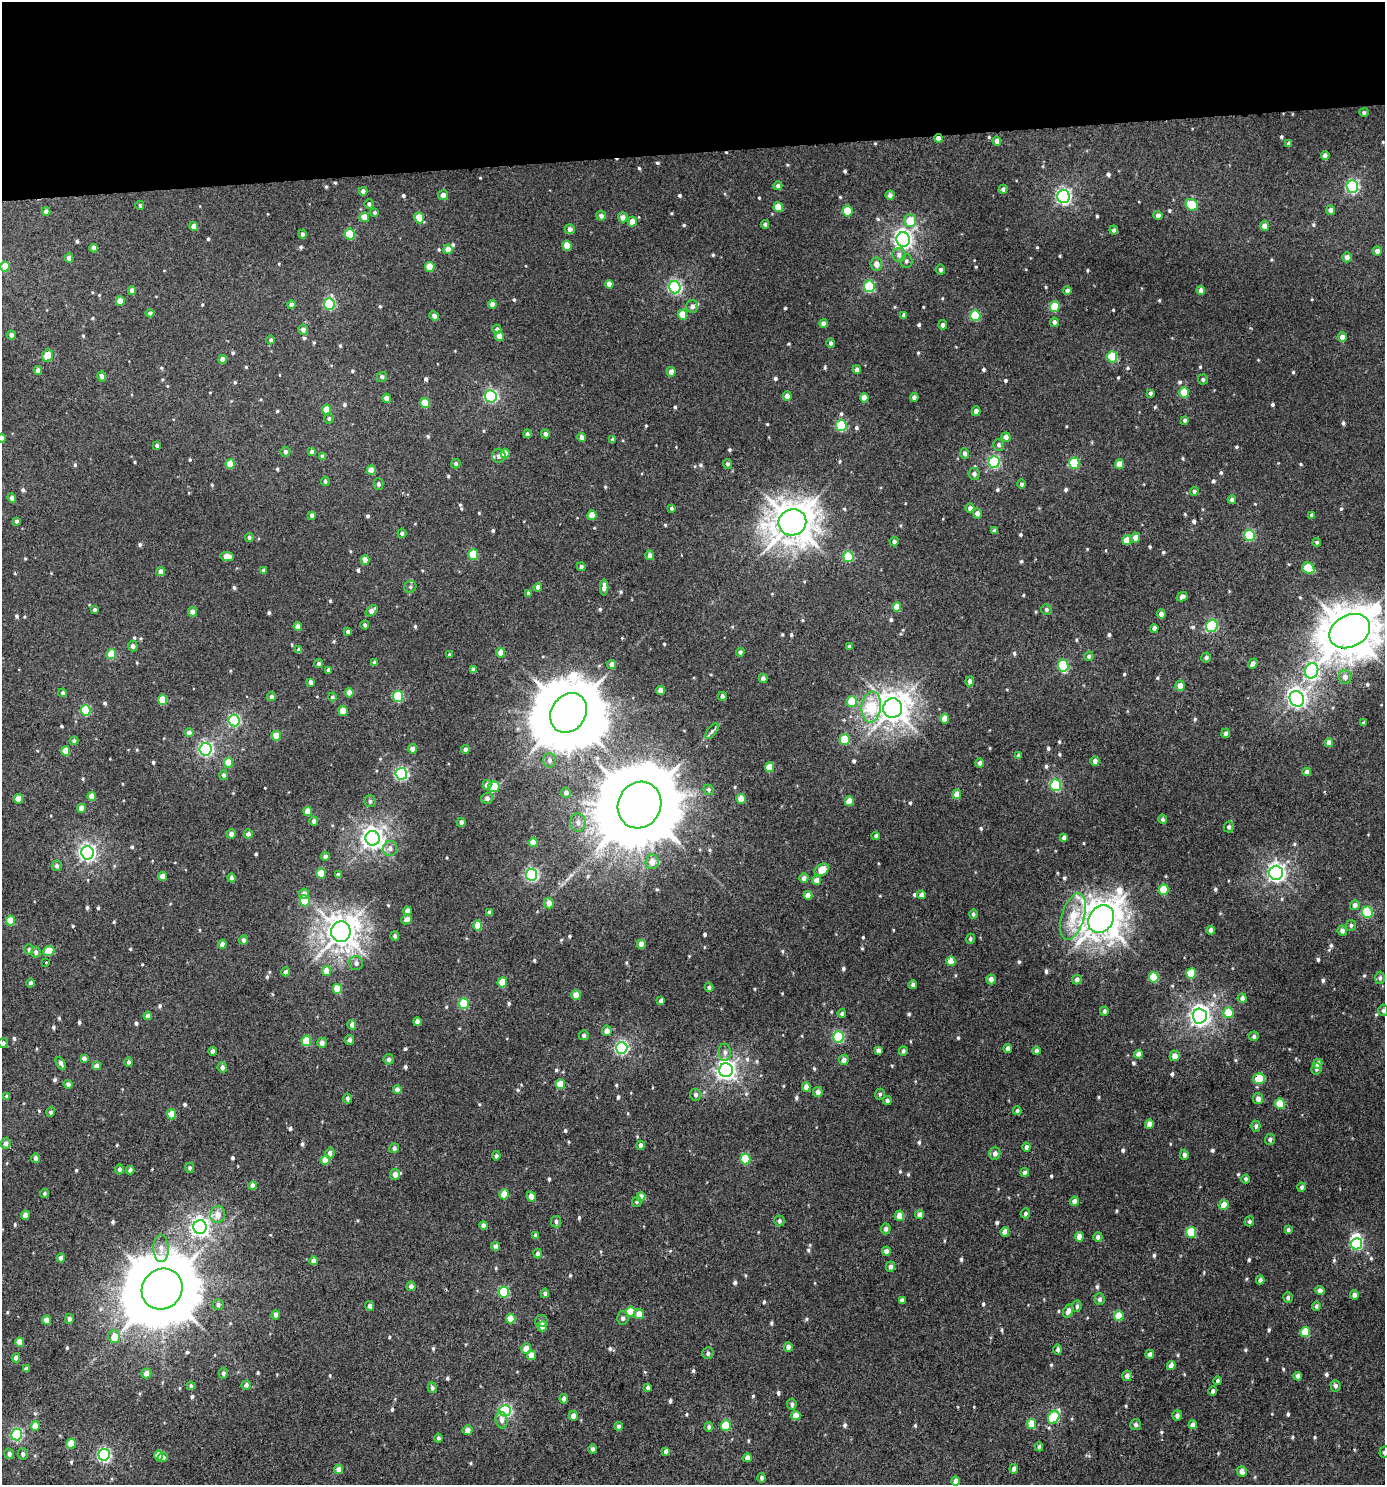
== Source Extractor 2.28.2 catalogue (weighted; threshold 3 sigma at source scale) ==
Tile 2 of 3 x 3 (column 2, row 1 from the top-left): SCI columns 1389-2771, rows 2971-4453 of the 4199 x 4457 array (HDU 1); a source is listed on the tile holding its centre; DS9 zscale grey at full resolution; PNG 1387 x 1487 px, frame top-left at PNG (2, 2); each listed source drawn as its Kron ellipse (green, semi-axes under 4 px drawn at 4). Shown black and unused: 10% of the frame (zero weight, under 3 of 4 exposures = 1% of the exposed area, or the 3 px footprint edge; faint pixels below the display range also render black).
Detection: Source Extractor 2.28.2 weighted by HDU 2 'WHT'; one run over the whole footprint, this tile lists its part. Background 0.00977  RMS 0.0064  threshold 0.0286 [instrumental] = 3 sigma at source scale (4.5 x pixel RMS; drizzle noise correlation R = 1.50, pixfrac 1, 0.0396/0.0396 arcsec/px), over >= 5 px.
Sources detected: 798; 2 inside a brighter object's white glare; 1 cosmic-ray / hot-pixel residue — neither listed nor drawn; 1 inside a brighter listed object's ellipse — not listed separately; of the other 794, all 500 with FLUX_AUTO >= 1.38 (the completeness limit of this list) listed and drawn (294 fainter detections not listed), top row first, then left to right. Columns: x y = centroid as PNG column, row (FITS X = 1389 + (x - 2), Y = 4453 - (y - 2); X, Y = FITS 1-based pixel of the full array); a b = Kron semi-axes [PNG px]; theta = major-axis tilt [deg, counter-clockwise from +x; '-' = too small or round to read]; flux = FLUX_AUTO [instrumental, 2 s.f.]
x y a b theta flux
1364 112 4 4 - 1.5
938 138 4 4 - 3.5
997 141 5 4 - 3.4
1289 144 4 4 - 1.9
1325 156 4 4 - 4
778 186 4 4 - 1.8
1352 187 6 6 - 97
1003 189 4 4 - 1.9
363 191 4 4 - 2.9
443 195 5 5 - 3.5
890 195 4 4 - 2.8
1063 196 6 6 - 160
369 204 5 4 - 2
140 205 4 4 - 1.4
1192 205 6 5 - 28
778 207 5 4 - 11
1330 210 4 4 - 3.2
46 211 4 4 - 2.8
847 211 5 5 - 20
374 212 4 4 - 1.5
1158 215 5 4 - 2.8
601 216 5 5 - 2.7
364 217 5 4 - 6.8
623 217 5 5 - 3.9
419 218 5 4 - 14
910 221 6 5 - 14
632 222 5 4 - 6.8
765 224 4 4 - 1.6
194 226 4 4 - 3.9
1264 226 5 4 - 4.4
570 229 5 5 - 2.9
1114 230 4 4 - 1.6
302 234 4 4 - 2.2
350 234 5 5 - 30
903 240 7 6 - 270
567 246 5 4 - 11
94 248 4 4 - 4.4
448 249 5 4 - 5.8
1377 251 4 4 - 3.4
899 255 7 6 - 3.2
1347 257 5 4 - 2.8
69 258 4 4 - 3.8
906 261 6 6 - 1.7
876 264 6 6 - 5.1
5 266 5 4 - 9.7
430 267 5 4 - 13
940 270 5 4 - 2.1
609 284 4 4 - 3.6
869 286 6 5 - 54
675 287 6 6 - 110
132 290 4 4 - 3.7
1067 291 4 4 - 2.1
1201 291 4 4 - 4.8
120 301 5 4 - 7.2
329 304 6 5 - 60
492 304 4 4 - 4.5
291 305 4 4 - 3.3
692 306 6 6 - 3.1
1055 307 5 5 - 22
150 313 4 4 - 1.9
682 315 5 5 - 12
904 315 4 4 - 2.2
434 316 5 4 - 2.3
975 316 5 5 - 35
1054 322 4 4 - 2.2
824 323 4 4 - 3.2
943 325 4 4 - 2.2
497 329 4 4 - 2.1
303 330 5 5 - 2.9
11 335 4 4 - 2.4
499 336 5 4 - 5.3
1342 337 5 4 - 3.8
271 340 4 4 - 1.6
831 343 5 4 - 1.6
48 356 6 5 - 14
1112 357 5 5 - 32
222 359 4 4 - 4.8
38 370 4 4 - 3
857 370 4 4 - 2
671 372 5 4 - 3.9
102 376 5 4 - 2.7
382 377 5 5 - 2
1203 380 5 5 - 1.4
1184 392 5 4 - 15
1150 393 4 3 - 1.6
491 396 6 6 - 100
787 396 4 4 - 4.6
914 397 4 4 - 2.4
387 398 4 4 - 3.8
864 398 5 4 - 4.8
425 403 5 4 - 14
327 410 5 4 - 13
976 411 5 4 - 2.8
329 419 5 4 - 1.5
1185 420 4 4 - 1.5
841 426 5 5 - 43
527 434 4 3 - 1.6
545 434 4 4 - 2.5
582 437 4 4 - 3.5
1006 437 5 4 - 3.5
2 438 4 4 - 3.4
612 440 4 3 - 1.5
999 445 6 5 - 1.6
157 446 4 4 - 1.5
285 452 5 5 - 1.9
312 452 4 4 - 2.5
505 453 5 4 - 8.7
965 453 5 4 - 2.1
323 456 4 4 - 2.8
499 456 7 7 - 3.1
994 462 6 5 - 70
1074 463 5 5 - 33
230 464 5 4 - 11
456 464 5 4 - 1.7
727 464 5 4 - 1.5
1120 464 5 4 - 7.5
371 470 5 4 - 6.9
974 474 6 6 - 2.1
325 481 5 4 - 1.6
378 484 6 5 - 1.5
1021 484 5 4 - 1.4
1194 491 4 4 - 1.8
12 498 5 4 - 3.3
1232 500 4 4 - 2.3
671 508 4 4 - 1.4
970 508 4 4 - 2.8
977 513 5 4 - 2.9
312 515 4 4 - 2.2
592 515 5 4 - 7.8
1312 515 4 4 - 1.8
17 521 4 4 - 1.5
792 522 14 13 - 1500
994 531 4 4 - 2.3
402 533 4 4 - 1.9
1249 535 5 5 - 44
249 537 4 4 - 1.7
1135 538 5 5 - 4.9
1127 540 5 4 - 8.7
894 542 5 4 - 2
1317 542 4 4 - 1.4
473 554 5 5 - 23
650 555 5 4 - 3
227 556 7 4 -6 6.3
848 557 5 5 - 35
365 560 4 4 - 6.6
581 567 4 4 - 1.8
1308 568 6 5 - 27
263 570 4 4 - 1.5
161 572 4 4 - 4.3
410 587 6 5 - 1.5
538 587 4 4 - 3
604 587 8 4 90 3.7
528 593 4 4 - 2
1182 597 5 4 - 2.6
897 607 5 4 - 7.6
94 610 3 3 - 1.7
1046 610 5 5 - 1.6
372 611 6 4 38 4.6
192 612 4 4 - 3.3
1161 614 4 4 - 3.3
365 625 4 4 - 1.6
1212 626 6 5 - 58
298 627 4 4 - 4.5
1154 628 4 4 - 2.5
348 631 4 4 - 1.4
1350 631 21 16 28 2300
133 646 5 5 - 2.4
849 647 4 3 - 1.5
299 650 4 4 - 2
740 652 4 4 - 1.6
501 653 5 4 - 6
111 654 5 4 - 15
449 655 4 3 - 1.5
1089 656 5 4 - 1.6
1206 658 5 5 - 2
374 663 4 4 - 1.8
319 664 4 4 - 1.7
612 664 4 4 - 3.8
1253 664 5 4 - 3.3
1063 665 6 5 - 39
329 670 4 3 - 2
473 670 4 4 - 2
1311 671 8 6 68 150
1345 677 7 6 - 3.8
763 678 5 4 - 2.9
970 681 5 4 - 2.3
310 682 4 4 - 3.3
1180 686 5 5 - 6.4
661 691 4 4 - 4.7
63 693 4 4 - 1.9
349 693 5 4 - 4.5
722 696 4 4 - 2
271 697 4 4 - 2.4
332 697 4 4 - 1.6
398 697 5 5 - 43
1297 699 8 7 - 280
163 700 5 4 - 20
852 701 5 5 - 21
871 707 15 9 83 33
893 708 10 9 - 850
86 710 5 5 - 36
343 711 5 4 - 10
569 713 21 17 57 4700
945 719 5 4 - 7.4
234 720 6 5 - 80
1364 723 4 3 - 1.4
712 731 9 4 54 1.6
189 733 4 4 - 3.8
1226 733 5 4 - 2
276 736 5 4 - 9.3
845 740 5 5 - 25
74 741 4 4 - 1.7
1329 743 4 4 - 3.9
205 749 6 6 - 130
412 749 5 4 - 4
465 749 4 4 - 2.4
66 751 5 4 - 8.9
1018 756 4 3 - 2
549 760 7 6 - 2.4
1095 761 4 4 - 2.6
228 763 5 4 - 13
980 763 4 4 - 2.5
769 767 5 4 - 9.6
1307 772 4 4 - 3.2
401 774 6 5 - 110
224 775 5 4 - 1.9
487 785 5 4 - 3.9
1056 785 6 5 - 63
494 787 5 5 - 17
709 790 5 4 - 1.5
566 793 5 5 - 2.8
957 794 5 4 - 6.3
92 796 5 4 - 7.2
487 798 6 5 - 2.1
18 799 4 4 - 6.8
741 799 5 4 - 8.5
370 801 6 6 - 1.7
849 801 5 4 - 8.3
639 805 24 21 66 11000
82 808 4 4 - 6.2
308 811 5 4 - 8.6
1163 819 5 4 - 1.6
314 821 5 4 - 2
461 822 4 4 - 2
578 823 9 7 -84 3.5
1229 827 5 5 - 1.9
231 834 5 4 - 3.2
248 834 4 4 - 3.1
876 836 4 3 - 1.5
372 838 7 7 - 430
1064 838 4 4 - 2.2
533 842 4 4 - 8.7
390 848 7 7 - 3
87 853 6 6 - 220
325 856 4 4 - 2.2
652 862 7 6 - 5.6
57 866 5 5 - 1.7
822 870 8 5 32 9.5
1276 873 7 6 - 280
321 874 5 4 - 15
338 875 4 4 - 3
532 875 6 5 - 110
163 877 4 4 - 7
231 878 4 4 - 2
804 878 5 4 - 2.9
817 880 4 4 - 5.9
1164 890 5 5 - 23
304 894 5 5 - 3
808 895 4 4 - 6
922 895 4 4 - 3.6
305 901 5 5 - 26
549 903 5 5 - 4.6
1355 905 5 5 - 2.7
407 911 4 4 - 4.3
490 912 4 4 - 2.1
1367 912 5 5 - 47
973 914 5 4 - 1.4
1073 917 24 11 74 19
407 919 6 4 39 3.5
1101 919 15 12 54 1300
11 921 5 4 - 13
1351 925 5 5 - 1.5
478 926 5 4 - 9.2
1211 930 4 4 - 3.2
1342 931 5 4 - 2.9
341 932 10 10 - 920
395 936 5 4 - 1.6
970 939 5 4 - 1.4
244 940 4 4 - 2.7
222 944 4 4 - 4.1
641 944 4 4 - 5.4
29 949 5 4 - 1.7
49 951 6 5 - 15
36 952 5 5 - 2.2
951 961 5 4 - 9.3
46 963 3 3 - 1.8
356 963 7 7 - 2.5
326 971 5 4 - 7.9
286 972 4 4 - 2.7
1191 974 5 5 - 21
1154 977 5 5 - 24
1380 978 6 5 - 1.6
991 979 5 4 - 4.2
1077 979 5 4 - 2.5
502 982 5 4 - 14
31 983 4 4 - 1.8
913 985 4 4 - 1.8
709 987 4 4 - 1.8
337 989 5 4 - 15
576 995 5 4 - 9.5
1242 998 5 4 - 2.6
661 1001 4 4 - 3
464 1004 5 5 - 36
1383 1010 5 5 - 1.5
1104 1011 4 4 - 1.7
842 1013 4 4 - 1.5
1228 1013 5 5 - 14
148 1016 4 4 - 3.6
1200 1016 7 7 - 340
417 1022 4 4 - 4.3
352 1025 5 4 - 3.1
607 1031 5 5 - 3.7
584 1035 5 5 - 1.9
1254 1036 5 5 - 1.8
838 1037 5 5 - 56
349 1040 5 4 - 2.2
306 1041 5 5 - 20
3 1043 5 5 - 1.9
322 1043 5 4 - 3.9
622 1048 6 6 - 120
1007 1048 4 4 - 2.5
213 1051 4 4 - 3.1
878 1051 4 4 - 2.6
903 1051 5 4 - 1.5
1036 1051 4 3 - 2.5
725 1052 9 6 -87 2.4
1138 1054 4 4 - 3.9
1175 1056 5 5 - 5.1
84 1058 4 4 - 2.7
389 1059 5 5 - 1.8
844 1060 5 4 - 3.3
129 1062 5 4 - 1.8
61 1063 7 4 -59 2.9
1318 1064 5 4 - 4.6
96 1066 4 4 - 4.3
222 1067 5 4 - 2.9
1316 1069 6 5 - 1.4
726 1070 7 7 - 320
1259 1079 6 5 - 19
68 1084 5 4 - 2.7
560 1084 5 4 - 14
806 1087 5 4 - 4.9
397 1089 4 4 - 3.2
818 1092 5 4 - 3.4
880 1094 5 5 - 1.4
696 1095 6 5 - 2
7 1097 4 4 - 1.6
347 1099 5 4 - 1.7
1258 1099 5 5 - 3.8
887 1100 4 4 - 2
1280 1104 5 5 - 20
1017 1111 4 4 - 1.5
51 1112 4 4 - 1.7
172 1114 5 4 - 13
1149 1124 4 4 - 5.1
1256 1126 5 4 - 1.7
1270 1139 5 5 - 1.9
6 1143 5 5 - 3
641 1145 4 4 - 2.8
1026 1147 4 4 - 3
394 1148 5 4 - 2
330 1153 5 4 - 3.1
995 1153 6 5 - 3
1184 1155 5 4 - 2.4
496 1156 4 4 - 1.4
35 1158 4 4 - 2.4
745 1159 5 5 - 27
325 1160 5 4 - 9.3
190 1168 5 4 - 1.5
119 1169 5 4 - 1.9
130 1170 4 4 - 2.5
1025 1172 4 4 - 2.1
395 1174 5 5 - 4.2
1246 1179 4 4 - 1.4
253 1186 4 4 - 5.3
1302 1187 4 4 - 1.4
44 1193 4 4 - 1.5
504 1194 5 4 - 10
531 1197 5 4 - 5.7
641 1197 5 4 - 5.6
1074 1201 4 4 - 3.8
637 1202 5 4 - 1.4
1224 1205 5 4 - 9.4
1025 1213 5 4 - 1.6
920 1214 4 4 - 3.3
25 1215 4 4 - 5.2
218 1215 8 7 - 5.9
899 1216 5 4 - 6.4
779 1221 5 5 - 1.7
1249 1221 5 4 - 1.4
556 1222 6 5 - 2.1
484 1226 4 4 - 3.9
200 1227 7 6 - 300
886 1229 5 5 - 2.1
1288 1230 4 3 - 1.8
1005 1232 4 4 - 7.2
1191 1232 5 5 - 34
536 1236 4 4 - 2.5
1079 1237 5 4 - 5.6
1098 1237 5 4 - 2
1356 1244 6 5 - 63
496 1247 4 4 - 3.4
161 1248 14 7 -89 5.3
886 1251 4 4 - 2.6
538 1254 5 4 - 2.1
61 1258 4 4 - 3.5
314 1261 4 4 - 5.3
890 1267 5 4 - 3.1
1260 1280 4 4 - 2.3
411 1286 5 4 - 2.6
162 1289 21 19 45 5900
1320 1290 5 4 - 3.1
504 1292 5 5 - 34
545 1293 4 4 - 1.5
1354 1295 4 4 - 3
1288 1298 5 5 - 1.9
1100 1299 6 5 - 1.7
902 1300 4 3 - 1.4
218 1305 5 5 - 1.9
370 1306 5 4 - 2.5
1077 1306 6 4 84 1.7
1316 1306 5 4 - 1.4
1068 1311 7 4 61 3.7
630 1312 5 5 - 13
639 1314 5 5 - 6
276 1315 4 4 - 3.6
1119 1316 5 5 - 16
623 1318 7 5 90 2.1
69 1319 5 4 - 2
511 1319 5 4 - 12
46 1320 4 4 - 7.4
541 1321 6 5 - 1.6
542 1326 5 4 - 5
1305 1332 5 5 - 20
114 1336 6 5 - 8.1
20 1342 4 4 - 9.1
788 1347 4 4 - 2.8
526 1348 5 4 - 5.7
1058 1349 5 4 - 2
708 1353 6 5 - 1.7
1150 1354 4 4 - 3.3
531 1355 4 4 - 6.8
16 1358 4 4 - 4.1
1171 1365 4 4 - 4.7
26 1369 4 4 - 1.9
146 1373 5 5 - 4.9
223 1373 5 4 - 1.6
1127 1376 5 5 - 3.4
1298 1376 4 4 - 3.8
1218 1381 4 3 - 1.5
246 1385 4 4 - 2.8
191 1386 4 4 - 1.4
1336 1386 6 5 - 1.7
648 1387 4 3 - 1.7
432 1388 5 4 - 1.6
1213 1391 5 4 - 2
564 1399 4 4 - 2.7
792 1404 5 4 - 1.9
505 1411 6 6 - 100
1177 1415 5 5 - 2.3
573 1416 5 4 - 5
796 1416 4 4 - 7.5
1054 1417 7 5 58 45
502 1420 8 6 -76 3.2
1032 1424 5 4 - 13
1136 1424 5 5 - 2
1193 1425 4 4 - 3.9
35 1426 5 4 - 11
619 1426 4 4 - 1.9
726 1426 5 5 - 23
709 1427 5 4 - 1.8
468 1430 5 4 - 4.4
17 1435 6 5 - 76
438 1438 4 4 - 1.4
71 1444 5 4 - 15
1039 1447 5 4 - 1.6
593 1449 4 4 - 1.8
666 1451 4 4 - 2.9
1384 1452 6 5 - 1.4
9 1454 5 5 - 2.2
23 1454 5 5 - 2.1
104 1455 6 6 - 110
159 1455 5 4 - 8.3
163 1457 5 4 - 2.5
747 1458 4 4 - 3.4
339 1469 4 4 - 4.8
1014 1469 5 4 - 3
1242 1471 5 5 - 4.3
761 1478 5 4 - 1.4
956 1481 4 4 - 5.3
Overlapping masked pixels (flux is a lower limit): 4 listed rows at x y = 938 138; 1350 631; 569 713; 1259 1079
Isophote crosses this tile's border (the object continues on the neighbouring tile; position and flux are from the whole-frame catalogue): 5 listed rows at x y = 2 438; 1350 631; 1383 1010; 3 1043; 1384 1452